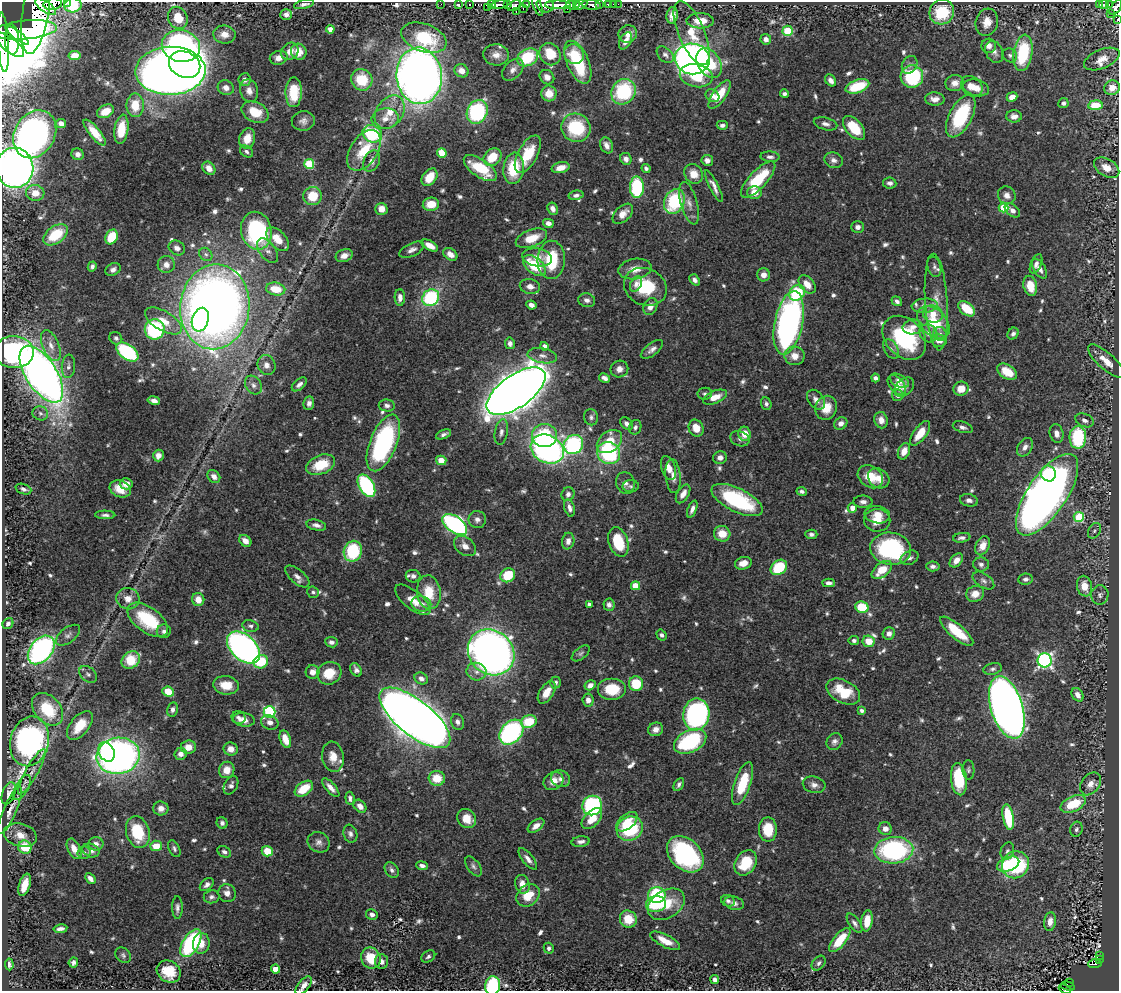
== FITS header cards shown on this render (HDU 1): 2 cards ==
NAXIS1  =                 1117
NAXIS2  =                  989

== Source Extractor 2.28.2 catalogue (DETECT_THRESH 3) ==
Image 1117 x 989 px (HDU 1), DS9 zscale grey, 1 PNG px = 1 image px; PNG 1121 x 993 px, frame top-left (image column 1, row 989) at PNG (2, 2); each listed source drawn as its Kron ellipse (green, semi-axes under 4 px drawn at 4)
Background 0.598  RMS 0.017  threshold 0.0522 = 3 sigma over >= 5 px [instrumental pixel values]
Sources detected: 716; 3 with non-positive FLUX_AUTO (blend fragments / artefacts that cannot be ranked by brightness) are neither listed nor drawn; of the other 713, the 500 brightest by FLUX_AUTO listed and drawn (213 fainter detections omitted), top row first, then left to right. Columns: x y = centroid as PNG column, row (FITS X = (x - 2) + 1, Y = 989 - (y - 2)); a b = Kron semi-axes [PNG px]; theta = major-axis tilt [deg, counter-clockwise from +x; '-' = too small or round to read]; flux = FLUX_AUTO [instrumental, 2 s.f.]
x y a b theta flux
68 2 3 2 - 24
53 4 9 5 7 470
304 4 10 4 13 3.9
441 4 2 2 - 6.8
459 4 3 3 - 7.5
469 4 3 3 - 11
500 4 8 3 6 260
527 4 3 2 - 3.4
576 4 3 2 - 92
613 4 2 2 - 4.6
618 4 2 2 - 4.1
1109 4 3 3 - 34
73 5 8 7 - 41
491 5 4 3 - 280
507 5 3 3 - 25
545 5 9 7 -16 240
558 5 12 4 -1 1000
571 5 5 3 - 260
580 5 7 4 28 200
591 5 9 5 -7 170
599 5 3 3 - 78
608 5 4 3 - 46
1100 5 3 3 - 29
1104 5 5 3 - 81
514 6 7 5 27 190
538 6 10 4 -68 220
45 7 12 5 -35 600
487 7 2 2 - 20
523 8 2 2 - 44
1116 8 8 4 54 200
567 9 2 2 - 57
36 11 43 13 81 1700
516 12 3 2 - 17
942 12 13 12 - 57
286 14 6 5 - 4.6
1110 14 3 2 - 30
672 15 8 5 82 8.1
178 18 11 9 -62 24
1118 20 3 2 - 11
700 21 14 7 0 18
987 22 14 11 74 14
330 29 4 4 - 7.8
25 30 31 9 5 3500
788 31 5 5 - 75
692 33 34 13 -67 33
224 34 11 9 -8 11
628 34 9 8 - 11
17 35 14 4 -38 1000
424 38 23 14 -20 71
766 39 5 5 - 5.7
12 40 15 7 -89 1300
626 41 9 5 60 7.1
3 42 30 5 -86 2100
10 45 17 7 -38 1800
181 46 19 16 -14 440
989 46 7 7 - 7.3
290 51 9 8 - 9.7
299 52 8 7 - 15
994 52 11 8 -63 6.3
1023 53 18 9 82 77
550 54 11 10 - 28
574 54 10 9 - 17
496 55 13 10 -6 11
665 55 10 6 -43 4.6
1010 55 7 6 - 3.4
74 56 6 4 9 15
528 57 11 8 30 58
279 58 9 7 14 8
692 59 17 15 -9 550
1102 59 19 9 23 12
578 62 23 11 -67 73
709 63 16 11 -58 49
185 65 16 13 -23 880
910 65 9 7 59 5.2
513 70 13 8 48 7
170 71 35 24 2 1900
462 71 7 6 - 10
419 76 28 22 -84 1200
696 76 16 11 -12 48
912 76 11 11 - 93
547 77 8 6 -43 6.9
245 80 6 6 - 4.8
362 80 11 10 - 38
831 80 6 5 - 5.7
955 83 9 8 - 8.7
857 86 12 6 19 47
972 86 12 9 -41 12
226 88 8 7 - 7.3
976 88 13 8 -15 12
1112 88 8 7 - 10
249 91 11 9 -76 8.2
294 92 15 8 89 35
623 92 13 11 52 89
549 93 8 7 - 15
784 94 4 3 - 3.4
719 95 17 6 55 30
712 96 7 6 - 6.8
1012 97 5 4 - 9.8
935 99 10 6 -3 8.1
1063 103 5 5 - 3.4
135 105 12 8 -90 25
1095 105 7 5 6 24
105 111 9 6 28 18
255 112 14 10 -26 26
390 112 18 13 55 24
477 112 12 10 64 120
961 116 23 11 62 85
1014 116 8 6 -1 6.3
385 119 13 10 10 14
303 121 11 10 - 6.7
61 123 5 4 - 5.7
825 124 12 6 -14 5.2
722 125 5 4 - 4
576 128 15 14 - 71
854 128 14 8 -48 42
121 129 14 7 82 27
95 132 16 5 -51 16
35 134 25 20 59 350
372 134 10 8 -26 91
247 139 10 8 73 16
607 145 8 6 -64 6.8
364 150 23 13 57 40
246 151 7 5 -36 3.3
442 153 5 4 - 33
78 154 6 5 - 6.1
528 154 20 9 61 37
492 157 10 7 43 27
770 157 9 5 -3 4.4
626 159 6 5 - 5.3
707 160 6 5 - 6.1
834 160 9 7 -18 5.6
372 161 11 8 65 7.1
309 164 5 5 - 65
15 168 20 18 -83 780
209 168 7 5 -47 9.6
480 168 19 8 -35 52
514 168 16 10 84 45
561 168 9 5 13 12
646 168 4 4 - 3.2
1107 168 14 8 -30 12
694 174 10 8 -52 16
430 177 10 6 54 26
758 180 23 8 47 57
890 183 7 5 -7 4.6
714 186 18 4 -63 6.9
637 187 11 7 -90 97
754 192 7 6 - 13
35 193 9 8 - 14
576 195 7 4 11 3.8
1007 195 9 8 - 7.9
313 196 9 9 - 31
674 201 13 10 64 88
689 203 22 8 -75 12
431 204 8 6 7 23
1004 208 5 4 - 42
381 209 6 6 - 12
553 209 6 5 - 6
1012 210 9 5 -38 6.3
623 214 12 7 43 11
548 223 5 4 - 6.5
858 227 6 5 - 5.3
256 231 19 15 -76 140
55 235 14 8 35 46
112 237 8 6 63 39
531 238 16 8 21 23
278 239 14 8 -47 19
430 245 9 4 -30 10
177 248 8 7 - 7
412 250 13 6 26 5.6
268 251 14 8 -54 6.7
206 254 7 6 - 3.4
450 254 8 5 -35 8.9
344 256 9 6 20 8.9
537 257 15 9 -9 12
551 260 19 13 88 55
1036 264 10 5 69 5.1
166 265 8 8 - 8.4
92 266 5 4 - 3.3
534 266 13 7 -40 45
934 267 10 6 -74 4.2
113 269 8 6 28 4.6
635 269 17 10 11 15
1040 269 11 5 -59 6.5
763 275 6 6 - 8.4
695 280 6 4 -53 5.4
636 284 8 5 59 4.8
807 284 10 7 -50 14
530 286 10 7 -11 7.7
1030 286 10 6 -76 22
645 287 22 18 -25 61
276 289 10 6 -10 25
797 293 9 7 43 61
400 297 8 5 -88 6.9
431 298 9 7 40 110
587 300 8 7 - 5.3
897 301 6 4 -37 3.7
936 302 48 11 -86 30
531 305 5 4 - 5.5
650 306 9 6 63 8.3
925 306 13 7 4 8.4
215 307 42 34 83 1400
967 309 9 6 -39 35
933 314 10 8 -18 14
200 320 12 8 73 120
163 321 21 9 -31 19
933 322 19 12 -44 41
789 323 32 14 78 410
913 327 10 7 9 8.5
155 329 10 10 - 120
928 333 9 8 - 7.1
940 334 7 6 - 4.2
1013 334 6 5 - 4
116 338 7 6 - 3.3
904 338 25 18 -46 130
939 340 8 6 -11 10
510 343 6 5 - 5.3
51 345 16 8 -67 11
544 346 4 4 - 7.3
652 349 13 6 38 5.8
891 349 11 6 -58 5.1
14 352 20 16 -2 210
127 352 12 7 -36 120
542 356 15 7 -10 8.3
795 356 10 9 - 12
1106 361 23 8 -42 16
266 365 10 9 - 6.8
68 366 12 6 86 4.7
619 369 9 8 - 7.3
1007 372 11 6 -32 26
41 374 32 15 -57 880
604 378 6 4 -30 5.4
875 378 4 4 - 3.6
899 381 10 6 -28 6.8
299 384 9 5 41 4.8
253 385 10 7 -56 5.5
897 385 11 7 -51 10
904 387 11 8 41 6.6
961 389 8 7 - 18
516 391 34 16 35 2800
705 394 7 6 - 3.4
898 395 6 5 - 5
715 397 13 6 22 17
154 400 6 3 -10 5.1
816 400 11 7 -52 8
309 403 7 5 80 4.4
766 404 6 5 - 3.2
387 405 8 6 -3 4
826 408 12 10 67 20
40 413 8 7 - 3.7
591 417 8 7 - 3.6
881 420 8 6 -76 8.7
1084 420 9 6 -22 4.7
841 423 7 5 38 6.4
627 424 7 5 -41 5.7
635 427 7 6 - 3.7
963 427 10 5 -18 4.2
696 428 9 7 -65 16
501 432 13 6 80 5.5
920 433 14 6 53 21
1057 433 9 6 -76 7.1
443 434 8 4 25 3.9
745 434 7 6 - 16
545 436 12 11 - 61
1078 437 11 8 89 92
740 439 10 7 -19 4.6
609 442 14 10 38 27
383 443 30 13 68 190
573 445 10 9 - 210
1025 447 10 7 56 6.8
547 449 17 14 -28 370
904 451 8 5 67 12
609 453 12 11 - 120
158 455 6 5 - 6.4
720 458 7 6 - 5.9
441 460 5 5 - 15
321 465 15 9 22 35
669 468 12 7 -71 13
1048 474 8 7 - 36
214 476 7 5 -43 6.7
673 476 17 7 -85 9
870 477 13 10 -35 24
879 478 11 9 -37 13
625 483 11 9 -74 6.3
126 484 6 5 - 8
366 486 12 7 -60 140
631 486 8 6 3 3.2
23 489 8 5 -20 4.2
120 489 11 8 -22 18
802 491 5 4 - 3.2
568 494 7 6 - 4.2
683 494 10 6 60 9.2
1047 495 47 19 56 940
737 500 28 11 -26 110
969 500 9 6 -12 4.4
863 502 9 6 -1 5.1
569 508 9 5 -73 5
852 508 5 4 - 11
692 509 9 4 67 5.5
105 515 10 4 -1 4
877 515 13 8 -8 11
1079 517 5 5 - 85
477 519 8 8 - 6.1
877 520 13 11 -1 19
455 524 14 8 -36 270
316 525 10 5 -13 5.4
1094 531 8 6 60 3.2
722 534 8 7 - 18
811 534 6 4 -2 3.6
962 538 9 4 9 3.7
245 541 7 5 -42 8.1
568 541 8 6 79 5.5
618 542 15 9 -72 47
465 546 12 8 -38 8.8
983 546 10 6 64 14
891 549 20 16 -9 130
353 551 10 9 - 75
909 558 9 6 25 4.3
956 560 8 5 47 8
743 563 8 6 16 11
981 564 8 7 - 4.1
933 566 7 5 -5 4
779 567 9 7 40 56
882 570 12 7 39 26
508 575 8 6 33 40
297 576 15 7 -40 6.5
413 576 7 6 - 4
1026 579 7 5 8 3.4
983 581 12 7 -34 4.6
829 583 6 4 1 4.6
636 586 4 4 - 30
1084 586 10 7 -78 16
313 592 6 5 - 3.2
429 592 17 12 -82 30
975 594 9 8 - 11
1100 595 10 8 80 5.6
128 599 12 10 -15 12
198 600 6 6 - 12
413 600 21 9 -39 17
421 604 10 7 -12 7.5
589 604 4 4 - 4.4
609 605 6 5 - 4.2
862 607 6 5 - 41
148 620 23 12 -36 67
8 623 6 5 - 3.9
250 626 8 6 -11 3.6
164 631 7 7 - 4.3
957 631 21 7 -41 35
889 633 6 6 - 6
68 635 14 7 36 5.9
661 635 6 4 -55 3.4
854 640 5 4 - 3.4
868 641 6 5 - 21
331 642 6 5 - 4.4
243 648 19 12 -43 440
41 650 16 11 50 330
491 652 25 21 -42 910
581 653 10 5 39 3.2
131 660 10 8 36 32
1045 660 7 7 - 300
261 662 7 6 - 41
993 669 9 5 12 3.7
356 670 7 5 -58 4.6
312 672 7 6 - 7.2
476 672 10 9 - 8.3
329 673 12 11 - 26
88 674 10 7 -38 3.8
421 678 7 5 -30 5.8
556 683 6 5 - 3.3
636 684 7 7 - 39
226 685 13 9 -8 18
590 685 6 4 32 6.8
612 689 14 11 0 35
168 692 6 5 - 23
547 692 12 7 57 15
843 692 18 11 -28 39
1078 695 7 5 -58 8.4
588 700 6 5 - 6.8
1007 707 32 16 -73 1300
47 709 18 13 -48 56
173 709 7 5 77 4.5
862 711 4 4 - 3.5
270 712 6 6 - 160
696 714 16 13 81 280
239 717 7 6 - 4.2
415 718 43 17 -39 2300
244 720 11 7 -10 9.9
270 722 9 7 -23 6.7
458 722 8 6 -70 5
529 722 8 6 18 36
80 725 17 9 51 26
656 729 8 6 26 7.2
511 732 14 10 49 200
285 739 9 5 -70 16
30 741 25 19 76 330
690 741 17 11 28 110
834 742 9 7 53 4.6
188 747 7 6 - 12
231 749 7 6 - 10
106 752 10 7 -61 51
181 754 6 6 - 6.1
118 756 21 18 10 620
333 757 15 10 -81 15
227 770 8 7 - 13
968 770 10 6 -88 3.2
32 772 26 6 61 10
437 778 8 7 - 24
560 779 10 8 -20 6.8
959 779 16 8 -83 56
553 781 10 8 35 11
743 783 22 8 71 47
679 784 7 4 62 3.5
1091 784 13 9 54 9.9
231 785 10 6 61 4.5
814 785 11 8 -15 6.5
22 787 14 6 59 5.8
331 788 11 5 -48 7.7
304 789 10 6 36 28
9 793 11 6 68 6
350 798 6 4 -83 3.6
1073 804 13 7 24 41
592 805 10 9 - 160
360 806 7 5 -45 8.4
161 808 7 7 - 7.2
10 810 25 6 66 9.9
1008 817 13 5 -80 56
467 818 10 8 -45 18
592 819 12 7 46 21
627 822 12 7 41 13
222 823 6 5 - 3.8
536 826 9 5 37 8.1
630 829 13 12 - 82
768 829 12 9 -90 32
885 829 7 6 - 7.3
1076 829 7 6 - 3.4
138 832 16 11 -74 50
350 834 9 7 -73 4.7
20 835 17 11 -15 16
319 842 11 10 - 6.3
581 842 9 5 7 4.7
96 844 8 6 1 5.7
156 846 6 5 - 20
25 847 7 6 - 36
74 849 11 6 -64 11
174 849 9 5 -64 3.2
91 850 9 6 -22 5.8
894 850 19 13 4 170
267 851 5 5 - 22
1007 851 9 6 71 3.2
224 852 7 5 -30 3.8
84 853 6 6 - 3.3
685 854 21 15 -44 190
528 859 13 5 -51 6.6
745 863 13 10 56 41
1008 864 11 7 21 41
1015 865 14 13 - 110
422 866 6 4 -9 4.5
474 866 11 6 -53 4.3
392 870 8 6 -54 4.2
90 878 6 4 -47 6.3
522 884 9 7 -75 11
25 885 11 5 74 16
207 885 8 5 39 4.6
227 893 9 8 - 7.5
528 895 12 10 39 23
657 895 9 8 - 68
211 897 8 6 6 3.8
728 901 7 5 -25 3.6
734 903 10 6 -16 5.1
656 904 10 8 8 53
666 904 20 14 32 34
177 908 11 5 -90 4.1
372 914 6 5 - 4.6
628 919 9 8 - 27
867 921 10 5 82 18
1050 922 9 6 82 8.5
855 923 11 5 -55 4.2
60 929 7 3 9 4.2
840 940 15 6 51 36
665 941 16 6 -27 18
191 943 15 8 60 130
201 943 10 8 81 13
549 948 5 5 - 3.3
123 955 9 6 -42 3.3
1099 955 3 3 - 7.7
428 956 7 5 33 3.5
371 958 11 9 -60 32
1099 960 4 3 - 33
382 961 7 6 - 5.2
73 963 5 4 - 3.7
819 963 8 6 49 3.5
9 964 6 3 -85 3.3
1095 964 6 4 2 96
275 969 4 4 - 17
169 972 12 10 -31 26
715 980 4 4 - 4.7
1070 982 3 3 - 3.6
304 986 11 5 51 7.2
493 986 9 7 83 98
1068 986 7 4 -14 32
1065 989 6 2 -23 21
At the frame edge (FLAGS 8, measured only in part): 11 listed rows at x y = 68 2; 53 4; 73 5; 1116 8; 36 11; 1118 20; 3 42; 15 168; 304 986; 493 986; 1065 989
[213 fainter detections neither listed nor drawn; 3 non-positive-flux detections neither listed nor drawn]